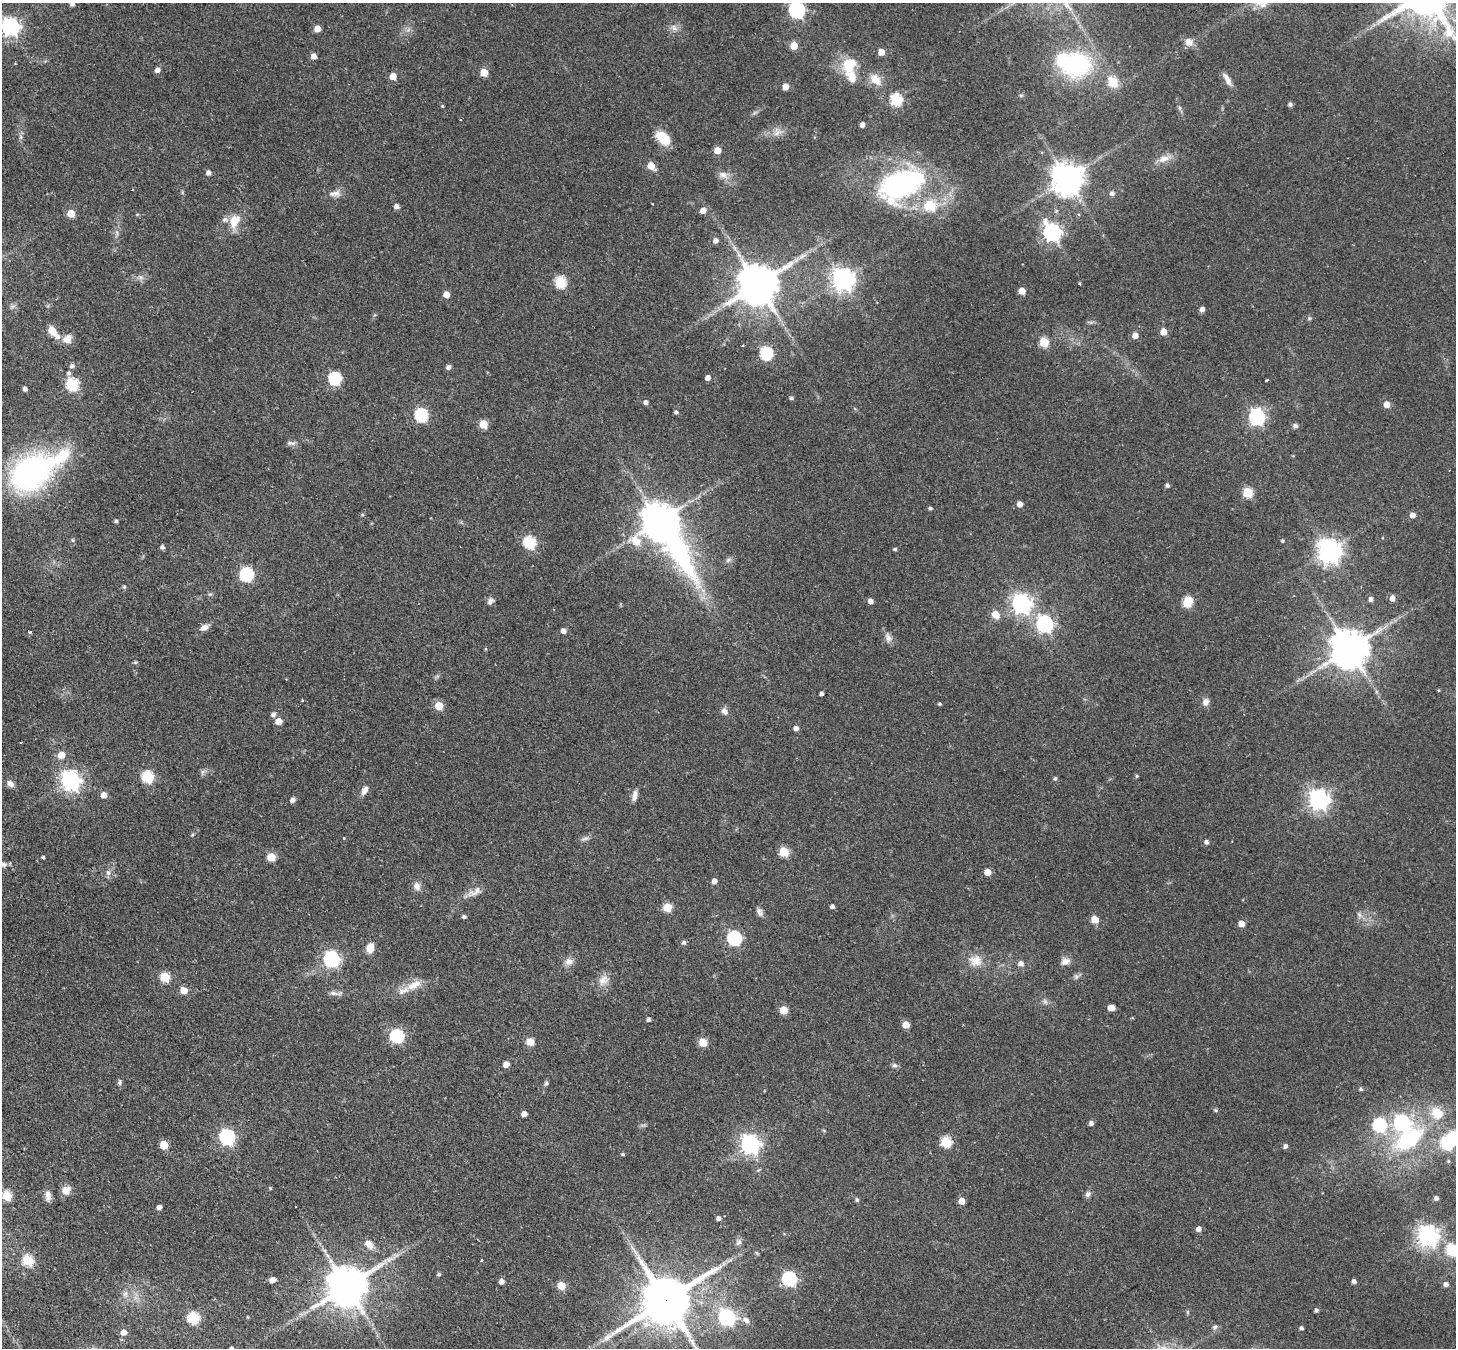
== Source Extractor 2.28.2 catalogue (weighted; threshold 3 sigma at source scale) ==
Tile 7 of 4 x 4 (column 3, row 2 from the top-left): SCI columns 2955-4408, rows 3020-4365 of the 5908 x 5899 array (HDU 1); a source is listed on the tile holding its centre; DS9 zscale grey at full resolution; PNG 1458 x 1350 px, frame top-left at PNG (2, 3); no overlay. Shown black and unused: <1% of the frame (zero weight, under 2 of 3 exposures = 4% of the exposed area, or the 3 px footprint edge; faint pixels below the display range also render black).
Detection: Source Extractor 2.28.2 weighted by HDU 2 'WHT'; one run over the whole footprint, this tile lists its part. Background 0.19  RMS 0.0077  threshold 0.0346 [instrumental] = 3 sigma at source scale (4.5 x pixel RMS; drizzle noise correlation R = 1.50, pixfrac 1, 0.05/0.05 arcsec/px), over >= 5 px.
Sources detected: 236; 1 inside a brighter object's white glare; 1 long thin detection or spike segment (spike, bleed or trail) — not listed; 5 inside a brighter listed object's ellipse — not listed separately; the other 229 listed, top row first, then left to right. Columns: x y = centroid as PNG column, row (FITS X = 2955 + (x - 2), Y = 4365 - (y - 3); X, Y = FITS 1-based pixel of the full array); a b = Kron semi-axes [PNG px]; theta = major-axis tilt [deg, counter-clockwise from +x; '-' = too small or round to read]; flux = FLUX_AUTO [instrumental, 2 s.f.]
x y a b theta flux
72 4 4 4 - 2.3
797 10 7 7 - 180
10 27 7 7 - 300
674 28 11 7 -39 3.5
317 29 5 5 - 7.9
1189 42 11 11 - 5.2
794 46 5 5 - 14
881 52 5 5 - 8
314 56 5 5 - 4.6
1076 65 26 23 11 87
848 66 18 14 72 22
157 70 5 4 - 4.2
484 72 5 5 - 17
393 76 5 5 - 11
875 79 18 11 -49 9.5
1227 80 17 6 -61 4.7
1113 82 6 5 - 37
785 87 5 4 - 7.8
1021 95 6 3 18 0.89
896 100 6 6 - 64
1290 104 5 4 - 1.9
442 106 4 4 - 0.69
1180 108 6 4 -89 1.2
754 113 7 4 71 1.1
460 119 3 2 - 0.57
862 125 4 4 - 3.3
777 132 12 9 88 4.7
21 137 7 4 90 1.6
663 138 16 10 -43 18
717 150 5 5 - 9.8
1164 159 16 9 16 6.4
651 166 7 5 -44 13
208 173 5 5 - 2.9
723 175 14 8 -17 4.8
1067 178 10 9 - 1300
901 185 49 28 26 130
335 193 18 8 5 5
1112 193 6 6 - 2
930 205 7 6 - 31
396 206 5 4 - 3.5
703 211 5 5 - 5.6
71 213 5 5 - 15
137 214 5 3 - 0.72
234 221 18 12 67 13
1052 232 9 7 -60 210
716 240 6 5 - 3.2
801 257 12 5 45 3.2
141 277 8 6 -20 2.4
843 279 8 7 - 550
560 282 6 6 - 50
758 284 13 11 29 2600
1022 291 5 5 - 9.2
446 294 5 5 - 7.2
12 307 7 4 19 1.5
1202 309 5 4 - 4.1
1309 318 5 5 - 1.1
52 331 12 8 -52 8.3
1163 332 5 5 - 9.6
1135 335 5 5 - 5.7
67 339 11 9 38 6.2
1044 342 6 5 - 32
766 353 6 6 - 79
72 366 5 5 - 2.4
449 367 5 4 - 3.1
69 373 6 5 - 1.8
708 378 5 4 - 3.8
335 379 6 6 - 83
1266 380 3 3 - 2.5
72 384 6 6 - 72
25 389 4 4 - 2.4
791 398 5 4 - 1.3
646 402 5 5 - 2.7
1387 404 5 5 - 6.8
676 412 5 4 - 1.8
421 415 6 6 - 90
1257 417 7 6 - 190
483 424 5 5 - 23
1295 426 7 6 - 2.1
291 443 13 5 -3 2.5
30 473 36 26 37 180
1167 485 5 4 - 1.9
1248 493 6 5 - 36
1019 504 5 4 - 4.9
930 508 4 4 - 1.5
362 515 5 4 - 1
1412 515 5 5 - 3.8
116 521 4 4 - 1.5
660 522 27 14 -59 1700
73 540 6 4 -88 0.99
1282 541 4 4 - 1
530 542 6 6 - 68
162 547 4 4 - 2.2
895 549 5 4 - 0.96
1329 551 9 8 - 640
728 560 9 5 27 1.9
247 575 6 6 - 99
124 587 5 4 - 1.2
1392 598 6 5 - 4.1
1371 599 5 5 - 2.4
490 601 9 7 61 2.5
871 601 6 5 - 3
1188 602 7 5 66 35
1021 604 7 7 - 380
996 614 6 5 - 12
1045 624 7 7 - 210
204 627 9 6 20 5.1
563 631 5 5 - 3.8
30 632 4 4 - 0.87
888 638 14 8 -68 4
485 649 5 3 - 0.71
1349 649 12 11 - 2200
135 662 6 4 -18 0.89
1439 690 5 3 - 0.68
822 694 4 4 - 2.1
302 700 3 2 - 0.92
1205 702 10 8 76 3.5
940 704 5 3 - 0.92
439 706 5 5 - 19
725 711 10 8 -52 3.2
273 715 5 5 - 2.6
279 721 5 5 - 9.3
796 728 5 4 - 3.3
61 755 6 5 - 10
202 772 8 6 61 2
1137 776 5 4 - 0.89
148 777 6 6 - 61
1055 778 5 4 - 1.1
71 780 8 7 - 370
10 784 9 7 -37 4
364 790 12 7 62 4.1
104 795 5 5 - 6.6
635 796 15 6 82 3.7
293 800 5 4 - 3.8
1319 800 8 7 - 410
192 835 5 4 - 0.83
585 839 14 4 20 2.3
1206 842 5 4 - 2.3
784 852 5 5 - 33
43 857 4 3 - 1.2
271 857 5 5 - 22
3 864 10 7 -8 3.1
988 872 5 5 - 9
108 873 8 6 77 2.6
714 881 4 4 - 4.1
417 886 12 9 -77 3.9
474 892 21 9 27 6.1
832 906 4 4 - 2.4
667 907 5 5 - 25
760 912 12 7 -62 2.8
1359 915 9 6 -51 2.5
464 917 4 4 - 1.7
1095 919 5 5 - 13
1241 923 5 5 - 7.3
734 938 6 6 - 110
684 942 5 5 - 1.9
370 948 11 8 72 7.4
331 959 7 7 - 190
976 961 19 15 -9 10
1065 961 12 9 22 4.3
569 962 12 9 15 4.6
1021 964 6 6 - 3.5
165 977 5 5 - 35
1076 977 7 7 - 1.9
603 980 17 11 50 7.1
412 986 17 11 15 10
184 990 5 5 - 10
333 993 11 6 -9 2.9
1045 1001 9 6 -63 2.1
1111 1008 6 4 -3 6.4
784 1010 5 5 - 18
648 1020 4 4 - 1.9
906 1025 5 5 - 12
397 1036 6 6 - 98
530 1042 7 7 - 7.5
703 1042 9 8 - 7.6
506 1064 5 4 - 6
894 1065 7 6 - 1.9
120 1082 8 6 82 1.6
546 1083 8 5 63 1.4
1361 1089 5 4 - 1.4
1216 1110 5 5 - 1
524 1114 5 4 - 4.6
1091 1123 5 4 - 2.8
1402 1123 7 7 - 170
1379 1125 7 6 - 97
227 1137 7 6 - 170
1453 1139 13 8 34 81
1409 1141 48 29 41 81
946 1142 6 6 - 45
750 1144 8 7 - 350
164 1145 5 5 - 19
1285 1146 5 5 - 2.3
623 1154 5 4 - 1
1448 1161 5 4 - 0.99
270 1188 4 4 - 0.77
66 1190 11 9 53 6
1088 1194 9 6 57 2.5
7 1196 5 5 - 39
48 1196 13 7 -88 4.6
1436 1198 4 4 - 2.5
857 1200 5 5 - 1.6
961 1201 5 5 - 7.4
159 1207 4 4 - 3.4
719 1218 5 4 - 2.8
1199 1229 5 5 - 3.7
1428 1236 8 7 - 470
739 1242 11 6 52 2.4
369 1244 12 8 -47 6.6
1451 1250 6 6 - 57
482 1260 3 3 - 0.83
28 1261 6 6 - 43
439 1274 5 4 - 1.3
789 1279 7 6 - 120
272 1280 5 5 - 5.5
502 1281 5 4 - 4.4
1354 1281 4 4 - 2.4
1446 1284 5 5 - 2.9
561 1286 5 5 - 19
347 1287 13 11 33 2600
125 1294 9 6 74 2.9
666 1300 18 14 31 4200
1316 1310 4 3 - 1.8
727 1317 7 7 - 190
193 1318 6 6 - 61
746 1320 10 7 -39 4.5
1215 1327 7 6 - 1.8
1301 1328 4 4 - 1.7
123 1332 6 5 - 5.6
232 1348 3 3 - 1.3
Overlapping masked pixels (flux is a lower limit): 1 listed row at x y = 666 1300
Isophote crosses this tile's border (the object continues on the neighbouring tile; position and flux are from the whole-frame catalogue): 8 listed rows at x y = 72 4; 797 10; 10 27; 3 864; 1453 1139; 1451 1250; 666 1300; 232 1348